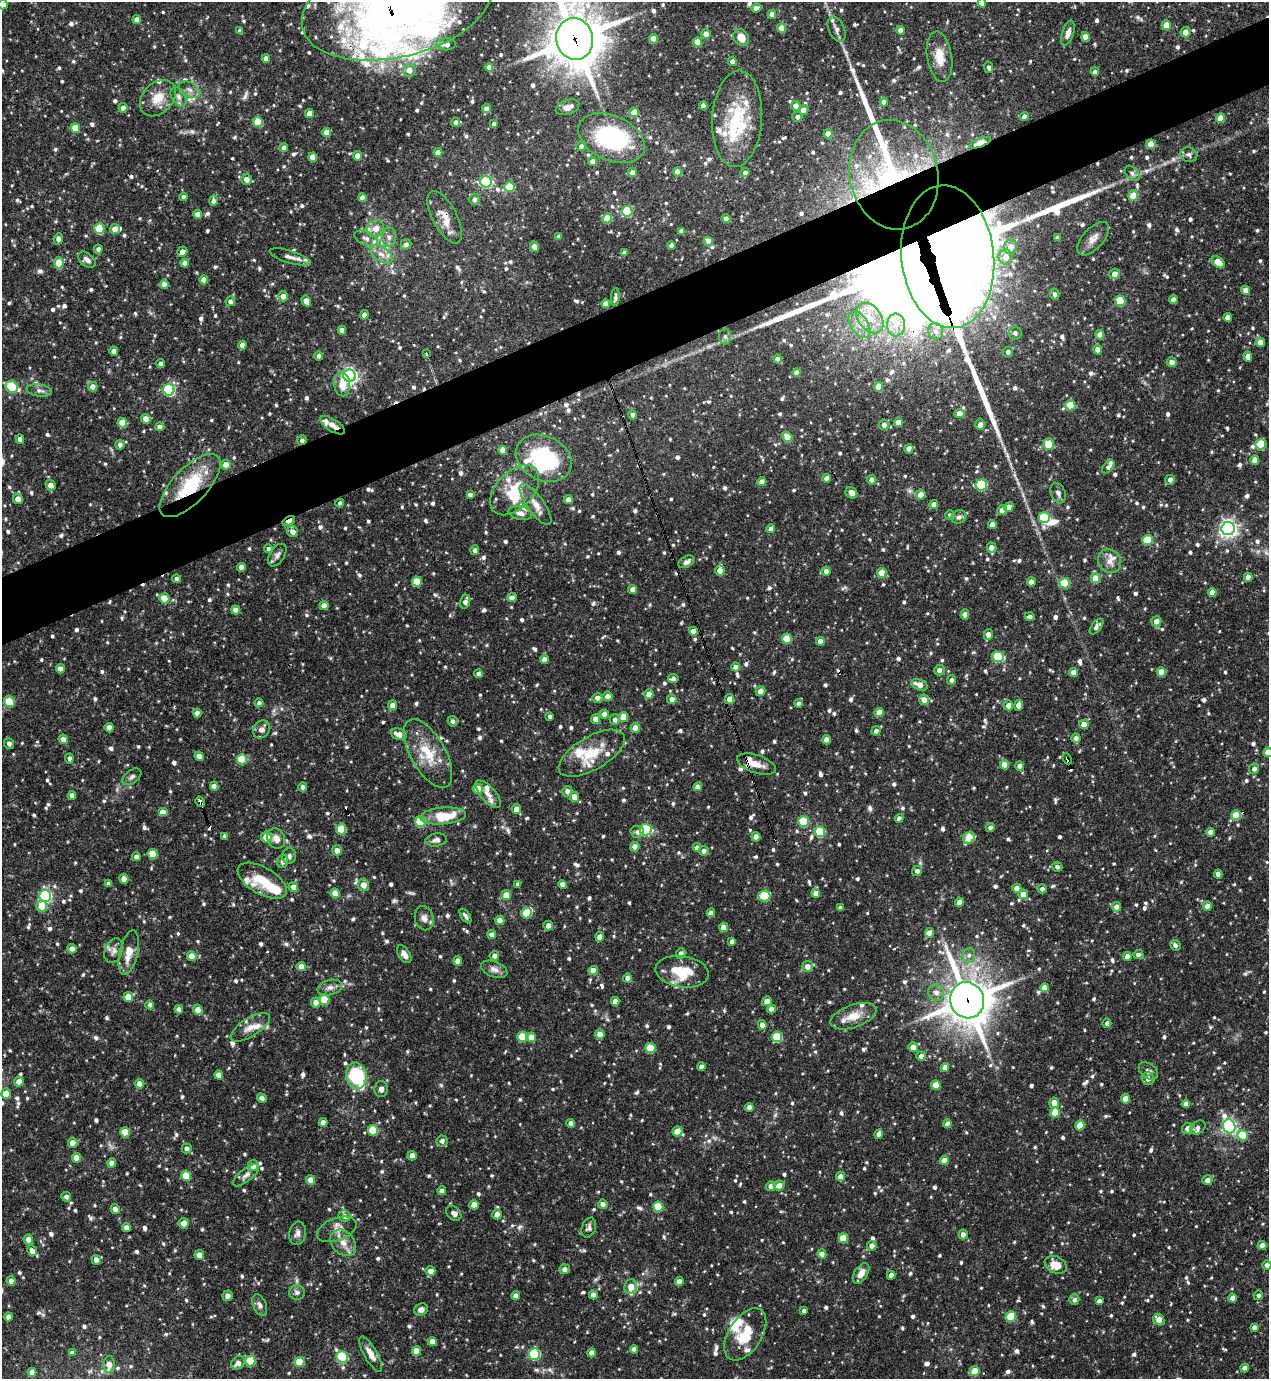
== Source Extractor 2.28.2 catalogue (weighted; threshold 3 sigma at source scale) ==
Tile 10 of 4 x 4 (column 2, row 3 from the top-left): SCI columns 1418-2684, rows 1379-2755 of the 5497 x 5509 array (HDU 1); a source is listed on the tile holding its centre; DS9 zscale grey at full resolution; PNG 1271 x 1381 px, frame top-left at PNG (2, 2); each listed source drawn as its Kron ellipse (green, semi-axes under 4 px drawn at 4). Shown black and unused: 5% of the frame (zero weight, under 3 of 4 exposures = <1% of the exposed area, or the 3 px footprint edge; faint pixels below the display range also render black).
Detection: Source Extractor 2.28.2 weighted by HDU 2 'WHT'; one run over the whole footprint, this tile lists its part. Background 0.0694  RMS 0.0035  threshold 0.0159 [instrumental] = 3 sigma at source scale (4.5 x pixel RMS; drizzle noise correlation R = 1.50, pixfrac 1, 0.05/0.05 arcsec/px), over >= 5 px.
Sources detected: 1184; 5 inside a brighter object's white glare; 13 cosmic-ray / hot-pixel residue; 2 long thin detections or spike segments (spike, bleed or trail) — neither listed nor drawn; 55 inside a brighter listed object's ellipse — not listed separately; of the other 1109, all 500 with FLUX_AUTO >= 1.1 (the completeness limit of this list) listed and drawn (609 fainter detections not listed), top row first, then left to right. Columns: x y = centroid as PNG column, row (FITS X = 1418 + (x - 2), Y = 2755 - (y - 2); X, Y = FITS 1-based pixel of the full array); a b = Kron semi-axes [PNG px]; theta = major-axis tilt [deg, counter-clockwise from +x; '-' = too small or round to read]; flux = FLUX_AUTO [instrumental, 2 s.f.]
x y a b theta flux
982 3 4 4 - 3.1
3 4 5 5 - 2.9
397 5 97 51 14 240
756 8 5 4 - 2.6
772 14 4 4 - 3.1
137 20 4 4 - 2.2
1166 25 5 4 - 6.2
782 28 5 4 - 6
837 29 14 8 -67 2
901 30 4 4 - 2.7
240 31 4 4 - 1.7
1185 32 5 5 - 3
1068 33 13 6 72 2.1
706 34 5 4 - 2.8
741 37 9 7 -53 4.1
1085 37 5 4 - 3.8
575 39 21 18 -76 1500
653 39 4 4 - 5.2
697 42 4 4 - 6.8
446 44 10 6 0 2.6
940 57 25 12 -81 5.8
266 58 4 4 - 2.7
732 61 4 4 - 1.6
489 67 4 4 - 2.9
989 67 5 4 - 1.4
409 70 6 6 - 3.3
1095 72 4 4 - 1.3
189 90 11 7 -30 2
179 97 10 6 -59 1.6
158 98 21 15 46 6.5
884 102 4 4 - 2.8
703 106 4 4 - 2.5
796 106 5 4 - 2.9
568 107 12 7 20 2.2
123 108 5 4 - 2
486 109 4 4 - 2.6
803 110 5 4 - 3.1
634 112 5 4 - 5.6
309 113 4 4 - 2.7
797 117 5 5 - 1.5
1024 117 4 4 - 1.8
1220 118 5 4 - 5.2
737 119 48 25 86 22
258 122 5 5 - 13
456 122 4 4 - 1.7
494 124 4 3 - 1.1
75 128 5 4 - 7.5
327 132 4 4 - 3.8
828 134 4 4 - 2.9
611 138 35 22 -25 36
980 143 11 4 21 9.1
1151 144 5 4 - 5.1
581 146 5 4 - 1.5
284 147 4 4 - 1.6
438 152 4 4 - 2.7
1189 155 8 7 - 1.3
357 156 4 4 - 2.7
313 157 4 4 - 4.2
593 162 4 4 - 2.6
632 172 5 4 - 2.4
678 172 4 4 - 4.3
745 173 4 4 - 1.4
1132 173 9 5 -45 1.1
894 175 55 44 -79 52
246 179 5 5 - 3
486 182 6 5 - 40
509 187 5 5 - 12
1133 196 5 5 - 9.5
183 197 4 4 - 1.1
362 198 4 4 - 2.2
474 199 6 5 - 1.5
213 201 5 4 - 1.5
627 211 5 5 - 21
198 214 4 4 - 3.2
445 217 29 12 -62 5.6
607 218 5 4 - 9.6
726 219 4 4 - 2.5
99 228 5 5 - 16
115 229 5 5 - 2.7
376 229 9 8 - 3.2
682 231 4 4 - 1.8
389 237 10 6 -90 1.7
559 237 4 4 - 1.7
366 238 12 6 -23 2
1058 238 4 4 - 1.8
58 239 5 4 - 1.2
1093 239 20 10 48 3.3
708 241 4 4 - 4.5
406 244 5 5 - 1.2
671 245 4 4 - 2.3
534 247 5 4 - 3.6
1010 247 7 6 - 3.5
98 249 4 4 - 1.3
182 252 5 4 - 2.2
624 252 4 4 - 1.8
381 254 12 7 -34 2.6
290 257 21 6 -17 2.3
948 257 72 46 -84 3100
1006 257 7 7 - 3.7
87 260 10 6 -40 1.9
1218 262 7 5 -39 5.7
59 263 5 4 - 7.4
185 263 4 4 - 2.6
1114 274 5 5 - 3
204 280 4 4 - 3.1
164 284 4 4 - 2.9
1245 290 4 4 - 2.8
1055 294 5 4 - 1.2
283 296 5 5 - 3.1
615 297 9 4 86 1.2
1173 300 4 4 - 2.5
230 301 5 5 - 1.2
306 301 5 4 - 4.6
1120 301 5 5 - 15
606 304 4 4 - 3.6
364 315 5 4 - 1.4
1228 317 4 4 - 2.5
870 318 17 11 -54 6.7
859 325 15 8 -57 3.4
896 325 11 9 89 3.8
342 330 4 4 - 2.5
936 331 8 7 - 1.7
1015 333 6 6 - 1.3
1100 335 5 4 - 3.4
725 336 8 6 90 1.2
1260 342 4 4 - 3.1
242 345 4 4 - 2.8
1098 350 5 4 - 3.6
114 351 4 4 - 2.6
1008 352 5 5 - 1.4
426 354 4 3 - 2.2
319 356 4 4 - 1.2
1248 357 5 4 - 2.9
777 359 4 4 - 1.8
1172 362 5 5 - 2.3
161 363 4 4 - 1.4
797 372 4 4 - 2.4
350 376 6 6 - 110
342 384 12 8 -85 4.1
12 387 6 5 - 19
93 387 5 4 - 2.8
879 387 4 4 - 5.8
39 390 12 6 -9 1.4
169 390 6 5 - 43
1070 405 5 5 - 8.9
959 414 5 4 - 3.9
632 415 5 4 - 1.4
146 419 5 4 - 3.4
898 422 4 4 - 3.1
122 423 5 5 - 6.7
333 425 14 6 -32 2.7
884 425 5 5 - 2.2
980 425 5 5 - 2.4
160 427 4 4 - 2.6
787 437 5 4 - 7.6
20 439 4 4 - 2
302 440 5 5 - 1.2
1049 444 6 5 - 10
1261 444 5 5 - 17
120 445 5 4 - 1.5
909 449 5 4 - 2.8
503 450 4 4 - 3.1
544 458 29 22 -25 32
1255 460 5 4 - 3.1
226 465 5 5 - 3.3
1108 467 8 4 45 1.2
827 478 4 4 - 2.5
872 480 5 4 - 2.3
1170 480 5 4 - 1.6
762 482 4 4 - 2.6
51 485 5 4 - 2.8
981 485 6 5 - 27
190 486 40 17 46 22
515 490 30 18 46 12
851 493 6 5 - 1.9
1058 493 11 7 -69 1.3
470 495 4 4 - 1.3
921 495 5 5 - 3.4
18 499 5 5 - 3.2
568 500 4 4 - 3.2
340 503 4 4 - 1.1
535 504 24 8 -54 3.9
934 504 4 4 - 2.8
1009 507 5 4 - 2.7
1002 510 5 5 - 2.8
520 513 12 6 -12 1.9
950 515 5 5 - 1.3
959 517 8 6 30 1.3
1044 517 5 5 - 20
289 521 7 4 31 2.3
992 525 4 4 - 3.1
771 529 4 4 - 2.7
1228 529 6 6 - 150
293 532 5 5 - 2.3
1147 540 5 5 - 15
991 548 5 5 - 2.6
268 549 4 4 - 1.1
475 550 5 4 - 1.5
277 555 13 7 57 1.5
1110 561 12 11 - 2.9
686 562 9 5 29 1.6
241 567 4 4 - 2.8
720 571 5 4 - 2.7
826 571 4 4 - 1.8
882 573 5 4 - 8
1248 577 4 4 - 2.2
1096 578 5 4 - 5.6
176 579 4 4 - 1.2
417 582 5 5 - 8.3
1031 582 4 4 - 2.2
1065 583 5 5 - 14
633 589 4 4 - 2.6
1212 592 4 4 - 3.7
164 598 5 5 - 8
512 598 5 4 - 1.9
465 602 7 5 72 1.5
324 605 4 4 - 2.6
236 610 4 4 - 2.8
965 614 5 4 - 2.9
1030 617 5 4 - 1.1
1156 621 5 5 - 2.6
1097 627 9 5 52 1.4
693 631 4 4 - 3.2
988 634 6 4 75 2.6
787 639 5 5 - 11
820 641 4 4 - 2.8
998 657 6 5 - 12
544 659 4 4 - 3
736 667 4 4 - 2.9
60 669 4 4 - 2.4
939 670 5 5 - 1.7
1073 672 4 4 - 3.2
1161 672 5 4 - 5
479 674 4 4 - 1.5
673 679 5 4 - 1.5
951 680 5 4 - 1.2
919 685 8 5 -22 3.4
760 691 5 5 - 2.8
649 694 4 4 - 3.9
608 696 5 4 - 2.5
597 698 5 4 - 2
672 699 5 4 - 2
729 699 5 4 - 3.1
924 700 5 5 - 3.5
9 701 6 5 - 13
259 703 4 4 - 1.2
798 703 4 4 - 1.4
393 705 4 4 - 2.3
1008 705 5 5 - 2.2
1019 705 5 4 - 3.3
879 712 5 4 - 4.6
197 713 4 4 - 1.9
605 714 4 4 - 2.5
550 717 4 4 - 1.3
623 717 5 4 - 5.8
596 719 5 4 - 2.7
615 720 5 5 - 1.4
452 721 5 5 - 1.2
1084 724 4 4 - 4.3
109 728 4 4 - 3.3
635 728 5 4 - 3.9
261 729 9 8 - 2.5
876 731 5 4 - 1.6
399 734 8 5 -20 3.1
1076 738 5 4 - 1.6
63 739 5 4 - 2.2
826 740 5 4 - 3
9 743 5 5 - 1.6
1268 752 5 5 - 5.9
428 753 38 17 -61 12
592 753 37 16 30 12
199 756 4 4 - 3.2
69 758 5 4 - 1.3
242 759 5 5 - 13
1067 759 6 3 -66 4.4
756 764 20 9 -18 4.1
1004 765 4 4 - 5.3
1020 766 4 4 - 2.1
1254 769 5 5 - 1.4
132 777 11 6 38 1.2
214 786 4 4 - 2.4
303 787 4 4 - 1.4
698 787 4 4 - 2.7
478 789 5 5 - 5.3
567 791 5 5 - 2
488 794 17 7 -48 3.4
72 795 4 4 - 2
574 797 5 5 - 3
200 802 5 3 - 4.6
516 809 5 4 - 3
163 812 5 4 - 3.7
1236 815 5 4 - 8.8
443 816 23 8 5 13
899 818 4 4 - 1.5
420 822 5 5 - 17
803 822 5 5 - 17
990 827 4 4 - 1.3
341 829 5 5 - 13
646 830 6 6 - 35
637 832 7 6 - 1.4
820 832 5 5 - 20
1211 832 4 4 - 2.5
225 836 4 3 - 1.2
266 837 5 5 - 6
756 837 4 4 - 3.2
969 838 6 5 - 11
276 839 10 8 -63 2.8
436 840 11 6 10 1.6
635 847 5 4 - 2.6
697 847 4 4 - 1.6
337 850 5 5 - 2.4
704 851 5 5 - 1.7
153 854 5 5 - 10
289 856 8 7 - 1.2
136 857 4 4 - 1.5
283 861 6 5 - 1.4
1057 867 5 5 - 1.1
917 871 5 5 - 1.4
1218 874 4 4 - 2.7
124 879 5 4 - 2.5
262 881 27 13 -30 12
108 883 4 4 - 1.1
518 884 4 4 - 1.4
563 884 4 4 - 2
363 885 6 5 - 3.5
293 887 5 4 - 2.3
1017 888 4 4 - 4
1042 889 4 4 - 1.4
335 893 5 4 - 5.4
816 893 4 4 - 2.8
1023 894 5 5 - 4.3
506 895 5 4 - 4.3
45 896 6 6 - 58
764 896 6 5 - 16
959 902 4 4 - 2.9
42 906 6 5 - 6.4
1207 906 5 4 - 2.6
1116 907 5 4 - 2.6
840 908 4 4 - 1.4
526 913 5 5 - 8.8
711 913 4 4 - 2.4
466 916 8 4 -56 1.1
424 918 12 9 -77 2.2
500 920 4 4 - 3.2
548 925 5 4 - 2
724 927 4 4 - 3.3
930 933 4 4 - 3.8
492 934 4 4 - 1.9
600 937 5 4 - 2.7
732 941 4 4 - 1.6
1175 945 5 5 - 1.1
72 949 4 4 - 2.2
114 951 13 8 69 1.9
129 953 23 9 77 5.4
681 953 5 5 - 1.5
404 954 10 5 -58 2
969 955 7 6 - 1.3
1138 955 5 4 - 1.6
192 956 5 4 - 5.4
494 956 5 4 - 1.7
1127 957 4 4 - 2.6
458 961 4 4 - 3.4
808 966 5 5 - 2.6
301 967 4 4 - 3.7
494 969 14 7 -20 2.1
593 970 4 4 - 4.2
682 972 27 15 -8 12
628 978 4 4 - 2.2
330 988 12 7 15 1.9
1045 988 4 4 - 3.5
936 993 8 7 - 2
128 997 5 5 - 6.7
324 1000 5 5 - 13
967 1000 18 17 - 960
615 1001 4 4 - 2.8
767 1001 5 4 - 2.8
316 1003 5 5 - 3.2
150 1005 4 4 - 1.3
179 1009 4 4 - 2.1
771 1009 4 4 - 2
198 1010 5 4 - 4.3
853 1016 24 11 19 5.8
1107 1023 4 4 - 1.3
762 1025 5 4 - 2.3
250 1027 22 9 32 3.5
600 1034 5 4 - 3.5
522 1037 5 5 - 12
531 1037 5 4 - 4.2
777 1037 5 5 - 17
913 1047 5 5 - 2.9
650 1048 5 5 - 13
921 1056 4 4 - 2.6
701 1067 4 4 - 1.9
945 1068 4 4 - 3
1148 1071 11 7 -39 1.2
219 1075 4 4 - 2.8
356 1076 13 10 -75 23
1148 1079 6 5 - 2
19 1082 5 5 - 2.8
139 1084 5 4 - 2.4
936 1085 5 4 - 5.3
381 1089 8 6 87 1.5
6 1094 5 4 - 5.1
262 1098 5 4 - 1.4
1125 1099 4 4 - 5.2
1054 1103 5 5 - 3.7
1186 1104 4 4 - 2.4
749 1107 4 4 - 2.6
1055 1112 5 5 - 8.4
323 1122 4 4 - 2.4
571 1123 4 4 - 1.7
947 1124 4 4 - 2.4
1080 1125 5 4 - 8.4
1229 1126 7 6 - 86
1198 1127 8 6 37 1.4
1187 1129 5 5 - 2.2
373 1130 5 5 - 12
677 1131 5 5 - 4.7
125 1132 5 5 - 8.6
879 1134 5 4 - 2.1
1243 1135 5 5 - 11
442 1141 5 5 - 1.3
73 1143 5 4 - 3.6
187 1148 5 5 - 1.7
412 1156 4 4 - 3.1
76 1158 5 4 - 3.3
944 1161 4 4 - 3.9
112 1163 4 4 - 2.8
253 1166 5 5 - 2.9
246 1175 16 6 38 1.7
186 1176 5 5 - 7.9
840 1176 5 4 - 2.6
311 1180 5 4 - 4.4
1207 1180 5 5 - 2.3
779 1185 5 5 - 2.9
771 1186 5 5 - 2.5
442 1191 4 4 - 2.4
66 1197 5 5 - 1.2
603 1204 5 4 - 1.9
474 1205 4 4 - 3.1
658 1207 5 5 - 11
115 1209 5 4 - 1.7
454 1213 8 6 -44 1.3
497 1214 5 4 - 2.8
344 1216 6 5 - 1.8
184 1223 5 5 - 3.1
126 1227 4 4 - 2.5
589 1228 10 7 71 1.2
337 1229 21 11 21 3.5
297 1233 12 8 78 1.9
963 1234 5 4 - 2
843 1238 5 5 - 8.3
28 1240 5 5 - 2.6
343 1243 14 11 -47 3.9
1262 1245 4 4 - 2.4
872 1246 5 4 - 2.7
32 1251 5 4 - 2.3
822 1254 4 4 - 3.2
199 1255 5 4 - 3
96 1260 5 4 - 2.4
1056 1265 11 8 -23 5.2
1267 1265 5 4 - 1.2
565 1269 5 5 - 1.7
430 1271 5 4 - 3
861 1273 11 6 56 3.2
891 1275 4 4 - 2.7
11 1281 4 4 - 2.4
679 1281 4 4 - 2.6
631 1287 7 6 - 3.5
297 1292 8 7 - 1.1
593 1295 4 4 - 2.5
1258 1295 5 4 - 1.1
228 1296 5 5 - 1.7
516 1296 4 4 - 2.3
1233 1298 4 4 - 2.8
1074 1300 5 5 - 1.5
1099 1301 4 4 - 1.8
260 1305 11 6 -66 1.4
421 1310 7 6 - 1.7
804 1311 4 4 - 1.1
8 1317 4 4 - 2.1
1011 1317 6 5 - 12
1159 1320 6 5 - 3.4
1254 1327 4 4 - 1.6
745 1334 29 16 57 11
432 1341 4 4 - 2.7
634 1349 4 4 - 2.3
417 1351 5 4 - 5.2
72 1353 4 4 - 1.2
592 1353 4 4 - 2.4
371 1354 20 6 -60 3.5
534 1354 6 5 - 29
342 1357 6 5 - 24
250 1361 5 5 - 14
299 1362 5 5 - 10
238 1363 7 6 - 2.1
109 1364 8 5 84 3.8
1245 1368 4 4 - 2.4
975 1371 5 5 - 7.5
32 1372 4 4 - 2.5
Overlapping masked pixels (flux is a lower limit): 14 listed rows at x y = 397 5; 575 39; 980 143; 894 175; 445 217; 948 257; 333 425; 302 440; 190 486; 289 521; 1067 759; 756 764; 200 802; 967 1000
Isophote crosses this tile's border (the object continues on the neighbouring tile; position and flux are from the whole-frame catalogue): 6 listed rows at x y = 982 3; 3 4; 397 5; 575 39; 1268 752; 1267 1265